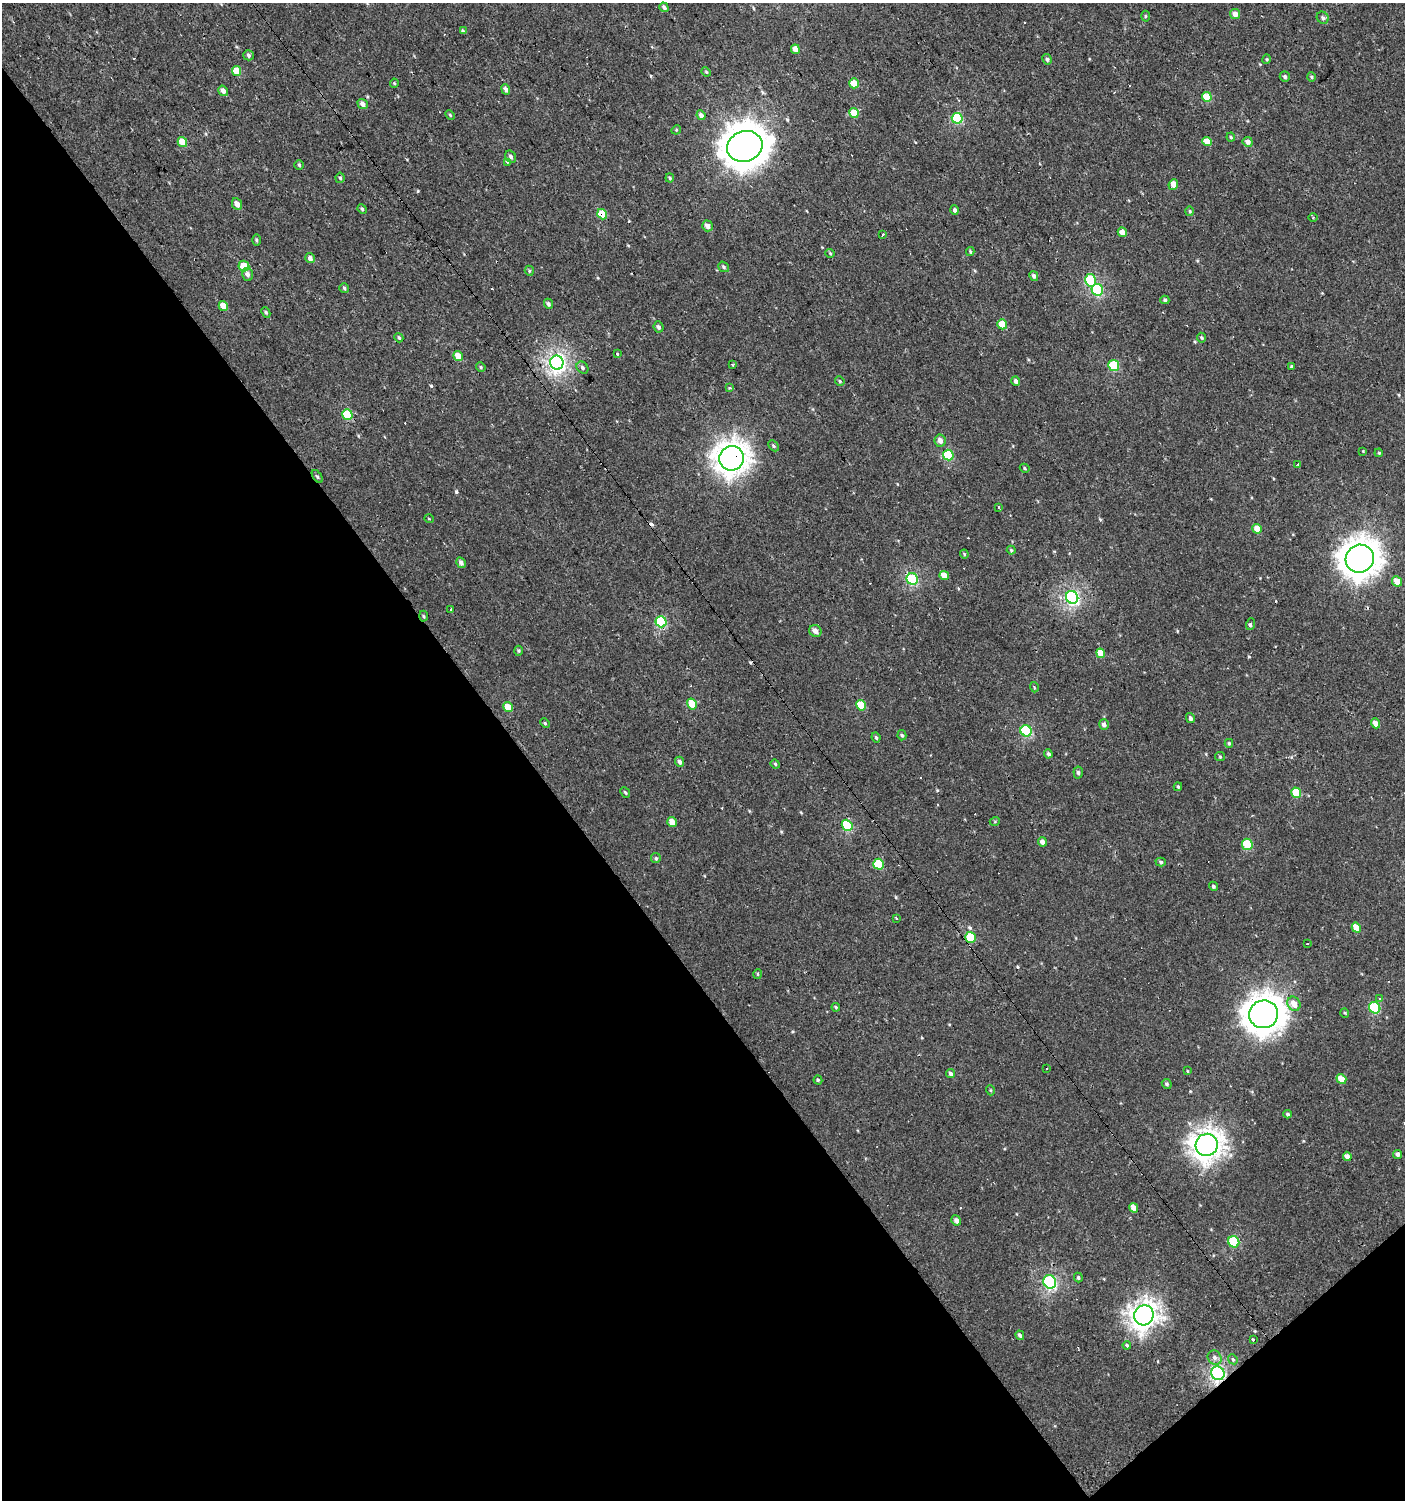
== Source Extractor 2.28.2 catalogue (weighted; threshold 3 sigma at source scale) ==
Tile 14 of 4 x 4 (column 2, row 4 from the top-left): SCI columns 1604-3006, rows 1-1498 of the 5947 x 5993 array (HDU 1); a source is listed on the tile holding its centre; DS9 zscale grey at full resolution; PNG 1407 x 1502 px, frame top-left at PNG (2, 3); each listed source drawn as its Kron ellipse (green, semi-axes under 4 px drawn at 4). Shown black and unused: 39% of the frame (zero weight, under 2 of 3 exposures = <1% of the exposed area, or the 3 px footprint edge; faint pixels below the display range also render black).
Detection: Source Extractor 2.28.2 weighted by HDU 2 'WHT'; one run over the whole footprint, this tile lists its part. Background 7.41e-04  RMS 0.0043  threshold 0.0193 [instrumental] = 3 sigma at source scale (4.5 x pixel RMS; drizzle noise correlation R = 1.50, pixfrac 1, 0.0396/0.0396 arcsec/px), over >= 5 px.
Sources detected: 178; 12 cosmic-ray / hot-pixel residue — neither listed nor drawn; the other 166 listed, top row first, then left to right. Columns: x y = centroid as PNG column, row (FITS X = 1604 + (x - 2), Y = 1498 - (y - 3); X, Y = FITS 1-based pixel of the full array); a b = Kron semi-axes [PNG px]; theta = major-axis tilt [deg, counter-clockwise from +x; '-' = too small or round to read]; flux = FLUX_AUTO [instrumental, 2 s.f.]
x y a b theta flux
664 7 5 4 - 1.1
1235 14 5 5 - 2.5
1145 16 5 3 - 0.41
1323 18 6 5 - 0.98
463 31 3 3 - 25
795 49 5 4 - 3.3
248 55 5 5 - 0.91
1047 59 5 4 - 0.85
1267 59 5 3 - 0.45
236 71 5 4 - 5.6
706 72 5 4 - 0.43
1285 77 5 5 - 0.88
1311 77 4 4 - 0.47
394 83 4 4 - 0.48
854 83 5 4 - 5.9
506 89 5 4 - 1.7
223 91 5 4 - 2.3
1207 97 5 4 - 9.1
363 104 5 4 - 1.7
854 113 5 4 - 6.3
450 115 6 3 -46 0.43
701 115 5 4 - 1.5
957 118 5 5 - 26
676 130 5 4 - 0.44
1231 137 4 4 - 0.42
1207 141 5 4 - 4
182 142 5 4 - 5.6
1248 142 5 4 - 2.1
745 146 18 15 20 790
511 157 6 5 - 1
507 162 4 3 - 0.66
299 165 4 4 - 0.59
340 178 5 4 - 0.67
670 178 4 4 - 0.48
1173 184 5 4 - 4.7
237 204 6 5 - 2.3
362 209 5 4 - 0.59
954 210 4 4 - 1.1
1190 211 5 3 - 0.43
602 214 5 4 - 8.2
1313 217 4 3 - 0.42
707 226 5 5 - 2
1122 232 5 4 - 3.1
883 234 3 3 - 0.88
256 240 6 4 -89 0.52
970 252 4 4 - 0.48
830 253 5 4 - 0.49
310 258 5 5 - 1.8
244 266 5 5 - 6.3
724 267 6 4 -36 0.71
529 271 5 4 - 0.54
247 274 6 5 - 1.6
1034 276 5 4 - 1.1
1090 280 6 5 - 19
344 288 5 5 - 0.7
1097 290 6 5 - 28
1165 300 4 4 - 0.62
548 304 5 4 - 0.97
223 306 5 4 - 4.3
266 312 5 4 - 0.58
1002 324 5 4 - 6.9
658 327 5 4 - 1.2
399 338 5 4 - 0.54
1201 338 5 4 - 0.65
617 354 4 3 - 0.53
458 356 5 4 - 4.3
557 363 7 6 - 110
733 365 4 2 - 0.38
1114 365 5 5 - 19
1292 366 4 4 - 2.5
481 367 5 4 - 0.55
582 368 6 5 - 0.92
840 381 5 4 - 0.51
1016 381 5 4 - 1.4
730 388 4 3 - 0.52
347 415 5 5 - 14
940 441 6 5 - 1.9
773 446 6 4 -43 0.74
1363 451 3 3 - 0.28
1379 453 4 3 - 0.36
948 455 5 5 - 16
731 458 12 12 - 330
1298 464 3 2 - 0.64
1025 468 5 4 - 0.51
317 476 7 4 -53 0.66
998 507 3 3 - 4.1
429 519 5 3 - 0.34
1257 529 5 4 - 4.4
1011 550 4 4 - 0.54
964 554 4 4 - 0.43
1360 559 14 14 - 520
461 563 5 4 - 1.4
944 575 5 4 - 3.9
912 579 6 5 - 32
1397 581 5 4 - 4.3
1072 597 6 6 - 74
451 610 3 2 - 0.61
423 616 5 3 - 0.5
661 622 6 5 - 26
1250 624 6 4 70 0.93
815 631 6 5 - 2
518 651 5 3 - 0.51
1101 653 5 4 - 5.6
1034 687 5 3 - 0.39
692 704 5 4 - 6.6
861 705 5 5 - 11
508 707 5 4 - 5.1
1190 718 5 4 - 1
545 723 5 4 - 0.54
1376 723 5 4 - 2.8
1104 725 5 5 - 1.3
1026 731 6 5 - 27
902 735 5 4 - 0.67
876 738 5 3 - 0.65
1229 743 4 3 - 0.54
1048 754 4 3 - 0.89
1220 757 5 4 - 0.53
679 762 5 4 - 1.5
775 764 5 4 - 0.49
1078 773 6 4 -84 0.86
1178 787 4 4 - 0.48
625 793 5 4 - 0.59
1296 793 5 5 - 9.8
995 821 5 3 - 0.41
672 822 5 4 - 3.6
847 825 6 5 - 21
1042 842 4 4 - 2
1247 844 6 5 - 14
656 858 5 4 - 0.65
1161 862 5 4 - 0.72
878 864 5 5 - 13
1213 886 5 4 - 0.74
896 918 3 2 - 0.4
1356 928 5 4 - 4.8
971 937 5 5 - 13
1307 944 3 3 - 0.76
758 974 5 3 - 0.45
1379 998 3 3 - 0.4
1294 1004 7 6 - 3.7
836 1007 4 3 - 0.46
1375 1008 6 5 - 24
1345 1013 5 3 - 0.4
1264 1014 14 14 - 530
1047 1068 2 2 - 0.55
1188 1071 4 2 - 0.28
950 1074 5 4 - 1
1341 1079 5 4 - 4.9
818 1080 4 4 - 0.53
1167 1084 5 4 - 0.7
990 1090 5 3 - 0.42
1288 1114 4 4 - 0.67
1207 1145 11 11 - 270
1398 1154 4 4 - 1.2
1347 1156 5 4 - 2.1
1134 1208 5 4 - 3
956 1220 5 4 - 1.5
1234 1242 6 5 - 21
1078 1278 5 3 - 0.6
1050 1282 7 6 - 55
1144 1315 10 9 - 230
1020 1335 5 4 - 0.94
1253 1340 3 3 - 8
1127 1345 4 4 - 0.61
1215 1358 7 6 - 1.4
1233 1359 5 4 - 0.62
1218 1373 7 6 - 77
Overlapping masked pixels (flux is a lower limit): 6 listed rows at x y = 745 146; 602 214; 731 458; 847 825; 971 937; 1218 1373
Unlisted compact peaks at least as high as the median listed source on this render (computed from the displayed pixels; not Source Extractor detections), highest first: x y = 456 492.